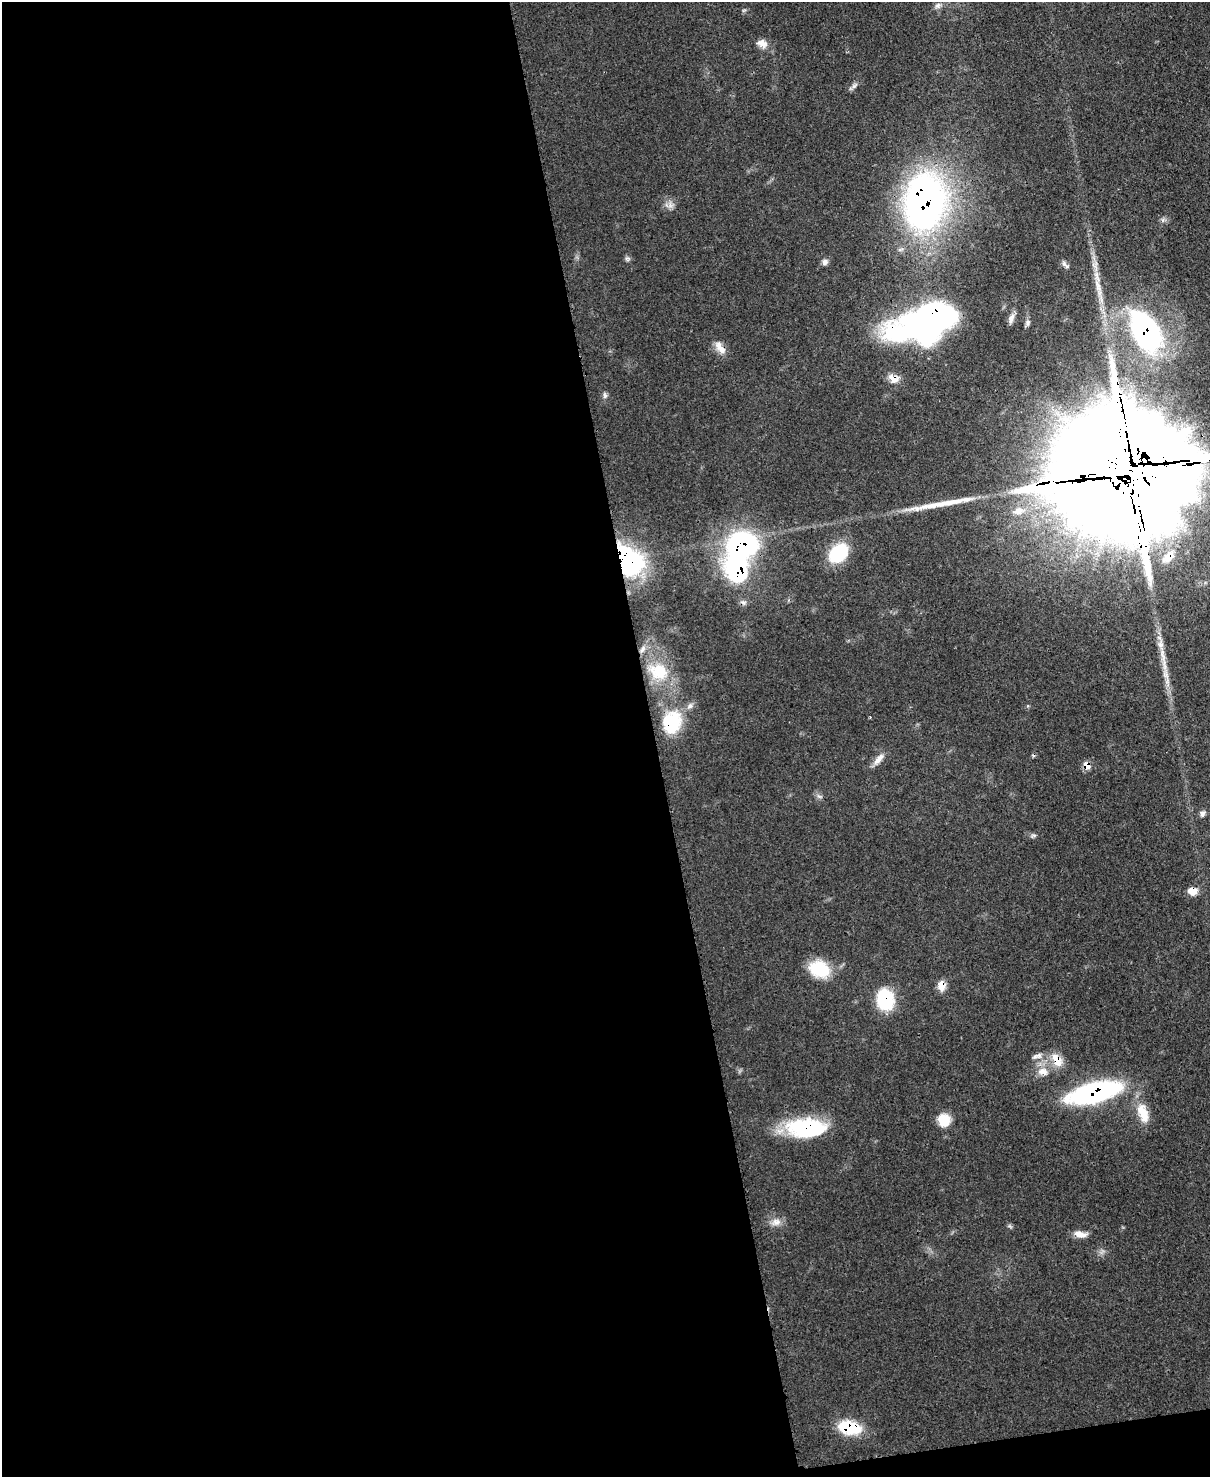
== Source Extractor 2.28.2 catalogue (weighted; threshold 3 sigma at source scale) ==
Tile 9 of 4 x 3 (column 1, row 3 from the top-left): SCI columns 78-1285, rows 215-1689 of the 4991 x 4970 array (HDU 1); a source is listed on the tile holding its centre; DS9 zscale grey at full resolution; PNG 1212 x 1479 px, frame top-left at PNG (2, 2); no overlay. Shown black and unused: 55% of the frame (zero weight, under 3 of 4 exposures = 9% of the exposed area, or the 3 px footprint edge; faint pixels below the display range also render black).
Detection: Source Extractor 2.28.2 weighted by HDU 2 'WHT'; one run over the whole footprint, this tile lists its part. Background 0.0551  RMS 0.004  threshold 0.0181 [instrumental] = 3 sigma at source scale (4.5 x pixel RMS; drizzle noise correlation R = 1.50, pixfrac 1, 0.05/0.05 arcsec/px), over >= 5 px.
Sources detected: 57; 4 inside a brighter object's white glare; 2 cosmic-ray / hot-pixel residue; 2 long thin detections or spike segments (spike, bleed or trail) — not listed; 2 inside a brighter listed object's ellipse — not listed separately; the other 47 listed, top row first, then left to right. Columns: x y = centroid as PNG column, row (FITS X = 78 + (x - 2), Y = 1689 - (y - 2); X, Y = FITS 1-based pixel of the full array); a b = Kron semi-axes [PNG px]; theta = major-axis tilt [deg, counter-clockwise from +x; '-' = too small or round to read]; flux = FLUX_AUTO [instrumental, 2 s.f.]
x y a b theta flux
938 6 9 7 30 1.6
762 43 13 10 -24 3.6
854 86 12 6 41 1.5
670 205 11 9 57 2.4
925 205 58 41 80 190
1163 220 7 6 - 1.1
627 258 8 6 -44 1
825 262 8 7 - 1.5
1064 263 7 5 -60 1.1
1098 287 40 8 -75 8.9
940 318 46 17 20 70
1011 318 15 6 70 2.2
1028 323 10 6 81 1.3
1145 331 59 31 -61 81
720 348 19 8 -53 4.1
894 378 15 10 -23 4.3
605 395 9 5 -85 1.2
1128 471 87 28 8 37000
1018 511 18 11 12 5.8
741 545 29 25 19 86
838 553 25 17 45 20
1168 557 21 12 48 8.8
629 561 32 22 -58 69
643 649 12 6 60 2.2
658 671 28 21 -24 17
690 706 11 7 38 1.9
870 717 3 2 - 0.32
672 723 24 19 77 25
878 759 20 7 51 3.2
1087 765 8 7 - 4.1
819 796 7 4 -19 0.88
1202 814 8 7 - 1.5
1033 836 10 4 12 0.95
1192 891 13 10 -8 3.7
819 969 24 18 -23 16
941 985 11 8 -86 4.8
885 999 21 16 -78 25
1037 1056 16 7 18 2.3
1057 1060 19 11 -56 6.8
1043 1071 17 11 -12 4.8
1094 1093 49 17 14 83
1143 1113 26 12 -70 9.5
944 1120 15 13 -74 8.1
807 1128 43 20 0 36
776 1222 15 10 12 3.3
1080 1234 16 7 -9 3.8
849 1427 23 13 -13 21
Overlapping masked pixels (flux is a lower limit): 18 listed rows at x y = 925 205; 940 318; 1145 331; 720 348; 894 378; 1128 471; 741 545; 1168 557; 629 561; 672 723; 1087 765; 1192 891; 941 985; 885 999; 1057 1060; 1094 1093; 807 1128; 849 1427
Isophote crosses this tile's border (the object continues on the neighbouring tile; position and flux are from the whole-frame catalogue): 1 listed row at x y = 1128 471